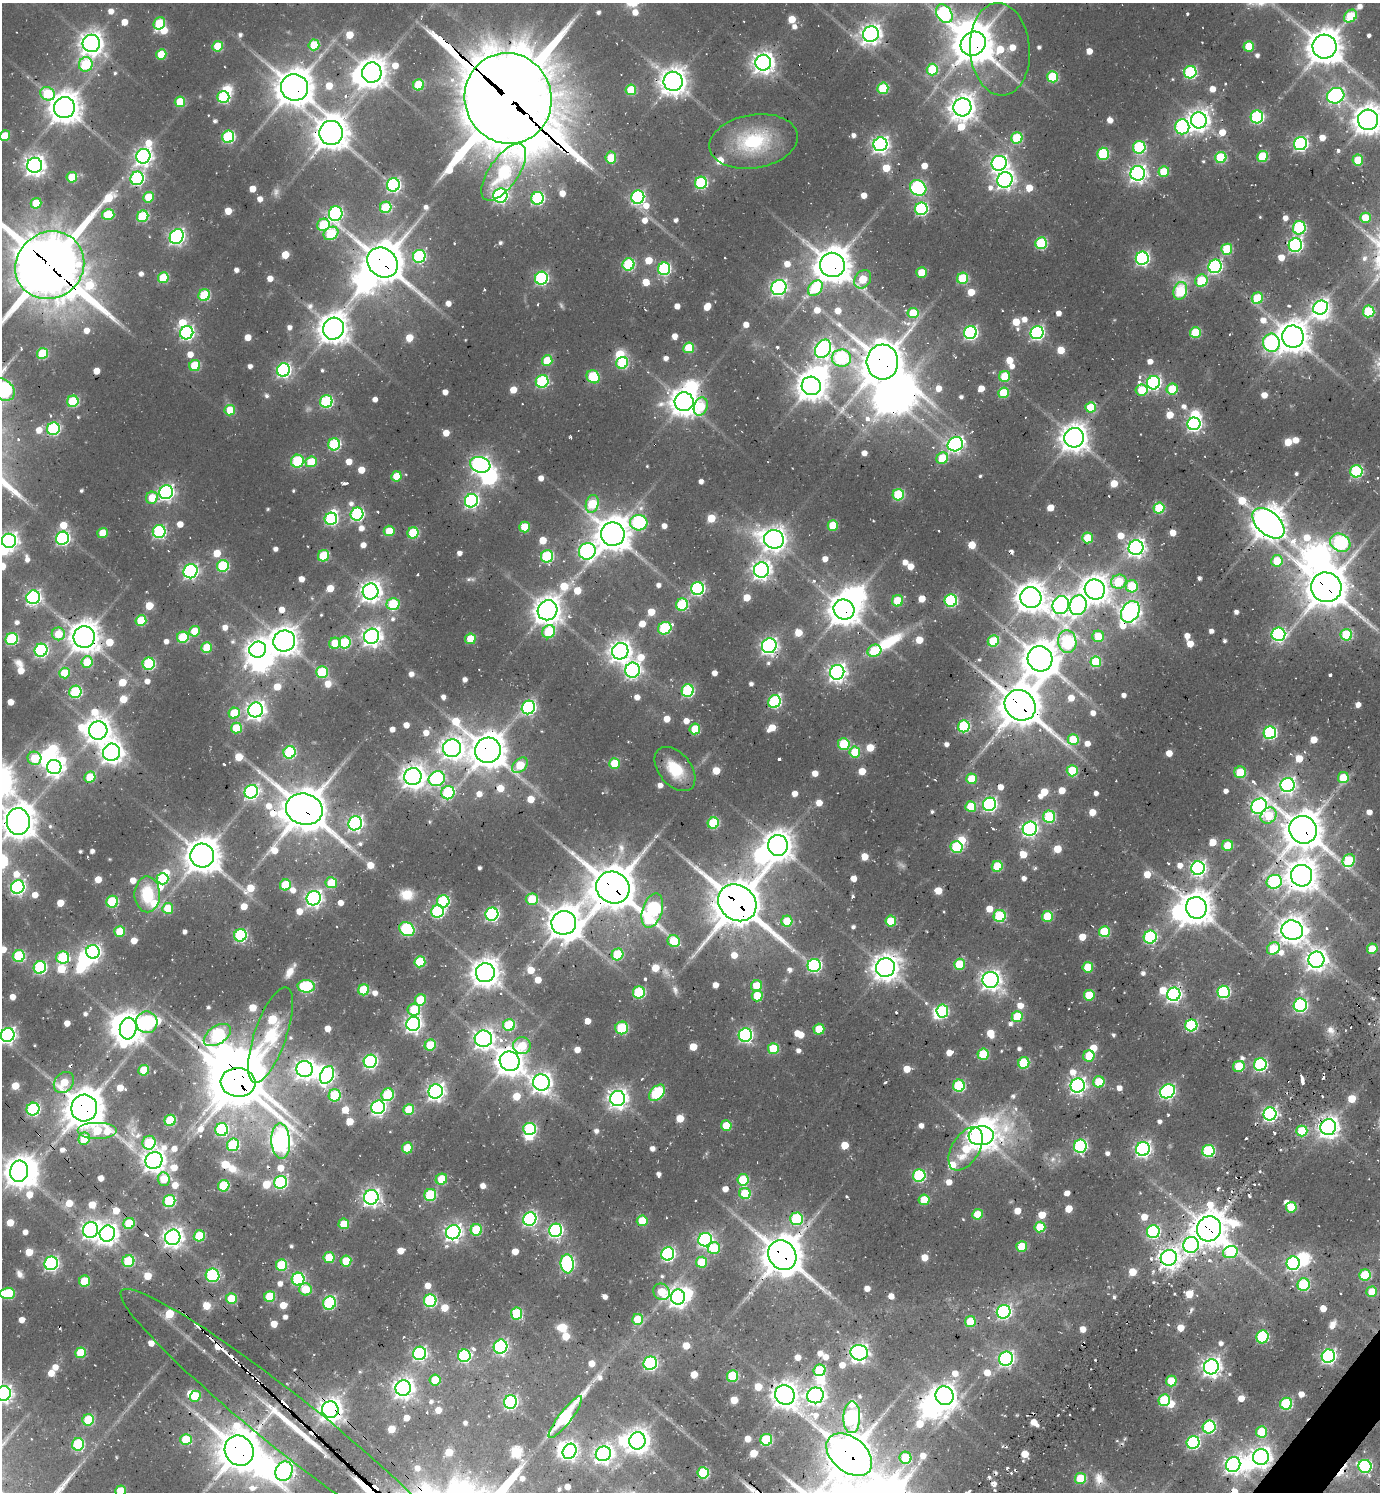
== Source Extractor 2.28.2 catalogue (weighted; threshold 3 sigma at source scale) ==
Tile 6 of 4 x 4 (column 2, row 2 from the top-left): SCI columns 1846-3223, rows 2979-4468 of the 6131 x 6100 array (HDU 1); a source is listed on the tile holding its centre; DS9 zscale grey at full resolution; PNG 1382 x 1494 px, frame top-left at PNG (2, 3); each listed source drawn as its Kron ellipse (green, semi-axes under 4 px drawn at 4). Shown black and unused: <1% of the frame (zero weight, under 2 of 3 exposures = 7% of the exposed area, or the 3 px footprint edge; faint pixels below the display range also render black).
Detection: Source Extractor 2.28.2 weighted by HDU 2 'WHT'; one run over the whole footprint, this tile lists its part. Background 0.0911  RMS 0.0093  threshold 0.0418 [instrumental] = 3 sigma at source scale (4.5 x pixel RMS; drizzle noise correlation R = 1.50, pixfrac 1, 0.05/0.05 arcsec/px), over >= 5 px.
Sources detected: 1061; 7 too faint to see at this stretch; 52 inside a brighter object's white glare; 22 cosmic-ray / hot-pixel residue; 1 long thin detection or spike segment (spike, bleed or trail) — neither listed nor drawn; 7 inside a brighter listed object's ellipse — not listed separately; of the other 972, all 500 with FLUX_AUTO >= 28.3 (the completeness limit of this list) listed and drawn (472 fainter detections not listed), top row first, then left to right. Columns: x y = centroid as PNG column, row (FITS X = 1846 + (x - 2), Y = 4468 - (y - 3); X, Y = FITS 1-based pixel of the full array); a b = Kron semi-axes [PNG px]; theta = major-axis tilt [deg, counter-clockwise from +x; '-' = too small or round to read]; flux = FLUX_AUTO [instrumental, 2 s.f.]
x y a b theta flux
944 14 10 7 -56 170
1350 16 7 5 45 47
159 23 6 5 - 61
871 34 8 7 - 640
91 43 8 8 - 880
973 44 13 11 37 2400
314 45 5 5 - 47
218 46 5 5 - 41
1249 46 5 5 - 35
1324 47 12 12 - 1900
1000 49 46 30 -85 79
161 54 5 5 - 34
763 63 8 8 - 710
86 64 7 7 - 82
932 70 6 5 - 61
372 72 10 9 - 1300
1190 72 6 6 - 120
1053 77 5 5 - 65
673 81 10 9 - 1200
418 85 5 5 - 50
295 87 13 13 - 2400
883 88 5 5 - 60
631 90 5 5 - 45
47 94 7 6 - 56
1336 96 9 7 24 260
223 97 6 6 - 100
508 98 45 43 -72 13000
180 102 5 5 - 39
962 107 9 9 - 1100
64 108 10 10 - 1600
1257 117 6 6 - 150
1199 120 8 8 - 770
1368 120 10 10 - 1300
1182 127 7 7 - 170
331 133 12 11 - 1700
5 136 5 5 - 29
228 137 6 6 - 120
1017 138 6 5 - 61
754 141 45 27 9 81
880 144 7 7 - 390
1300 144 7 6 - 230
1139 147 6 6 - 120
1103 154 6 5 - 77
143 156 7 7 - 460
1262 156 5 5 - 52
1221 157 5 5 - 66
611 158 6 5 - 34
1358 160 5 5 - 28
999 163 8 7 - 360
35 165 7 7 - 650
504 172 33 14 55 140
1164 172 5 5 - 37
1138 173 7 7 - 450
72 177 5 5 - 36
137 178 7 6 - 200
1005 180 8 7 - 450
701 183 6 6 - 120
393 185 7 6 - 220
918 188 8 7 - 190
500 196 7 7 - 260
148 197 5 5 - 31
638 197 7 6 - 180
538 198 6 6 - 140
36 203 5 5 - 29
386 207 6 5 - 71
921 209 6 6 - 160
108 214 6 5 - 50
336 214 7 6 - 210
143 216 6 5 - 74
1365 218 5 5 - 29
323 225 6 6 - 68
1299 228 7 6 - 110
331 233 8 6 33 75
177 236 8 6 55 310
1041 243 6 5 - 90
1295 245 7 6 - 240
1227 249 5 5 - 56
419 256 6 6 - 130
1142 258 6 6 - 210
383 262 16 14 -42 2800
628 264 6 6 - 100
50 265 35 33 37 6300
832 265 12 12 - 2100
1215 266 7 6 - 210
664 269 6 6 - 130
921 273 5 5 - 30
163 278 5 5 - 51
541 278 6 6 - 180
963 278 5 5 - 64
863 279 10 7 56 42
1201 281 6 6 - 56
779 288 8 7 - 270
815 288 8 6 49 65
1180 291 9 6 74 72
204 295 6 5 - 74
1257 298 6 5 - 53
1320 308 8 7 - 410
1369 311 6 5 - 72
913 313 5 5 - 39
333 329 11 10 - 1400
187 333 7 6 - 230
970 333 6 6 - 230
1037 333 7 6 - 230
1195 333 5 5 - 53
1293 337 11 10 - 1600
1271 343 9 8 - 240
689 348 5 5 - 42
823 349 10 7 57 430
42 353 5 5 - 61
841 358 9 8 - 110
547 361 5 5 - 37
882 362 17 16 - 2800
622 363 6 5 - 84
195 366 6 5 - 52
283 370 7 6 - 220
1005 376 5 5 - 39
593 377 7 6 - 76
542 381 6 6 - 120
1153 383 7 6 - 230
811 386 10 9 - 1300
1172 389 5 5 - 41
3 390 13 10 -43 310
1142 390 6 5 - 35
1003 393 5 5 - 47
73 401 6 5 - 79
326 401 6 6 - 120
684 402 9 9 - 1200
701 407 9 6 69 38
1091 407 5 5 - 35
230 410 5 5 - 29
1194 424 6 6 - 250
53 429 6 6 - 130
1074 438 10 9 - 1100
334 444 6 6 - 110
955 444 8 7 - 330
942 458 6 5 - 42
297 461 6 6 - 84
311 462 6 5 - 39
480 465 10 7 -18 430
1356 471 6 6 - 120
396 476 5 5 - 31
166 492 7 6 - 320
898 495 6 5 - 74
152 498 6 5 - 29
471 501 7 6 - 240
592 504 9 6 75 62
1159 508 5 5 - 61
357 514 6 6 - 170
331 519 6 6 - 150
639 523 8 8 - 130
1268 523 19 11 -42 1900
833 525 5 5 - 37
525 527 5 5 - 34
389 531 5 5 - 32
159 532 6 6 - 160
103 533 5 5 - 31
413 533 6 5 - 64
613 534 12 11 - 1800
62 538 7 6 - 200
1088 538 5 5 - 36
774 539 10 9 - 880
9 541 7 7 - 450
1340 543 10 8 -30 170
1136 548 7 7 - 450
587 551 8 8 - 310
324 556 6 5 - 47
547 556 6 6 - 98
1277 561 6 5 - 33
223 566 6 6 - 92
761 570 8 7 - 500
191 571 7 7 - 240
1119 582 8 7 - 58
1132 586 6 6 - 55
1326 587 15 15 - 2600
698 588 6 6 - 190
1095 590 10 10 - 1200
371 591 8 8 - 720
33 597 7 6 - 270
1031 597 10 10 - 1400
898 601 6 5 - 34
951 601 6 6 - 130
393 604 6 6 - 63
682 605 6 6 - 90
1061 605 9 8 - 490
1078 605 10 8 72 290
547 610 10 9 - 1200
844 610 10 10 - 1500
1130 612 11 8 59 580
141 620 5 5 - 47
665 628 7 6 - 95
195 631 5 5 - 28
549 632 7 6 - 61
58 634 6 6 - 29
1278 634 7 6 - 200
1346 635 6 6 - 62
372 636 8 7 - 580
1098 636 6 6 - 29
84 637 11 10 - 1500
183 637 6 5 - 67
12 639 6 6 - 110
470 639 5 5 - 34
284 641 11 10 - 1300
993 641 6 5 - 57
345 642 6 6 - 71
1067 642 11 9 -81 120
335 643 6 5 - 32
769 646 7 7 - 330
207 648 5 5 - 40
41 650 6 6 - 200
258 650 8 8 - 800
620 651 8 8 - 770
874 651 7 6 - 52
1040 659 13 12 - 2000
87 662 6 5 - 37
1096 662 5 5 - 52
149 664 6 6 - 100
632 670 7 7 - 310
322 672 6 6 - 69
837 672 7 7 - 490
64 673 5 5 - 37
688 691 6 6 - 120
75 692 6 6 - 92
774 702 7 6 - 120
1020 705 16 14 -42 3100
528 707 7 6 - 220
256 710 7 7 - 520
234 713 5 5 - 37
964 726 6 6 - 100
236 728 5 5 - 39
695 729 5 5 - 33
98 730 9 9 - 1100
1270 733 6 6 - 160
1073 739 5 5 - 34
844 744 6 6 - 55
452 748 9 9 - 740
488 750 13 12 - 2000
112 752 9 8 - 770
290 752 6 6 - 99
855 752 5 5 - 39
34 758 7 6 - 38
614 763 5 5 - 37
520 765 9 6 45 46
54 767 7 7 - 400
675 769 25 16 -50 36
1072 771 5 5 - 57
1240 772 6 5 - 37
413 776 9 8 - 920
90 777 6 5 - 38
1343 778 5 5 - 36
437 779 8 7 - 200
972 779 5 5 - 36
1287 785 7 7 - 310
251 792 7 6 - 240
448 793 7 6 - 100
989 804 7 6 - 240
1259 806 8 7 - 330
971 807 5 5 - 40
304 809 18 15 -14 3100
1269 815 9 7 46 40
1049 817 6 6 - 94
18 821 13 11 -87 1800
355 823 7 6 - 280
713 823 6 5 - 71
1030 829 7 7 - 290
1303 830 14 13 - 2400
778 845 10 10 - 1300
1228 846 5 5 - 30
957 847 6 6 - 83
202 855 12 12 - 2000
1349 860 7 6 - 59
997 866 5 5 - 47
1198 868 7 6 - 300
1302 876 11 10 - 1500
162 879 6 5 - 72
1274 882 7 7 - 140
331 883 5 5 - 43
285 885 5 5 - 51
18 887 7 6 - 240
613 888 17 15 -30 3500
147 894 18 12 -89 46
314 898 7 7 - 410
532 899 6 5 - 36
443 901 6 6 - 110
112 902 6 6 - 84
737 903 20 17 -38 3900
168 908 5 5 - 32
1196 908 11 10 - 1600
652 910 18 10 73 210
438 911 6 6 - 140
492 914 6 6 - 200
1000 916 6 6 - 90
1047 916 5 5 - 45
787 921 5 5 - 34
891 921 5 5 - 39
564 923 12 12 - 1800
407 929 8 6 -32 130
1292 930 11 9 -11 1100
120 931 5 5 - 41
1104 932 5 5 - 55
240 935 6 6 - 140
1150 937 6 6 - 140
674 941 6 5 - 44
1273 948 7 5 37 43
1372 949 5 5 - 33
93 952 7 6 - 310
617 954 6 5 - 61
19 956 6 6 - 92
63 957 6 6 - 77
1316 960 8 8 - 750
420 962 5 5 - 61
959 964 5 5 - 46
814 965 7 6 - 180
40 967 6 6 - 140
1088 967 5 5 - 35
885 968 10 9 - 1100
485 973 9 9 - 1300
991 980 8 8 - 580
306 986 9 6 -3 100
757 986 6 5 - 29
364 990 5 5 - 51
639 992 6 6 - 91
1223 992 6 6 - 140
1174 994 7 6 - 320
1089 995 5 5 - 40
757 996 5 5 - 33
420 1000 6 5 - 43
1300 1005 7 6 - 180
414 1009 6 6 - 44
942 1011 6 6 - 99
1017 1017 5 5 - 44
147 1022 11 10 - 150
413 1024 7 7 - 390
509 1025 6 6 - 72
1191 1025 6 6 - 120
128 1028 11 8 76 1300
622 1028 6 6 - 62
819 1029 5 5 - 35
8 1035 7 6 - 340
217 1035 15 9 34 150
270 1035 50 16 71 140
745 1035 7 6 - 210
483 1039 9 8 - 570
430 1045 6 5 - 40
522 1046 9 8 - 32
773 1049 5 5 - 42
983 1054 5 5 - 51
1089 1056 6 5 - 39
370 1061 7 6 - 220
510 1061 10 9 - 1300
1024 1063 6 5 - 71
1260 1065 6 6 - 160
1239 1066 6 5 - 35
305 1069 8 8 - 620
144 1070 5 5 - 35
327 1075 9 6 63 240
64 1082 11 9 51 32
238 1082 17 14 -6 3600
1099 1082 6 5 - 40
541 1083 8 8 - 660
1078 1085 7 7 - 380
959 1086 6 6 - 87
436 1091 7 7 - 440
1168 1091 8 6 34 240
657 1093 9 6 47 90
335 1095 6 6 - 67
388 1095 6 6 - 73
618 1099 8 7 - 560
378 1107 7 6 - 270
84 1108 13 13 - 2600
33 1109 6 6 - 150
409 1110 5 5 - 41
1270 1114 6 6 - 250
170 1120 6 5 - 72
726 1125 5 5 - 29
1328 1127 8 7 - 720
530 1129 6 6 - 120
222 1130 6 6 - 120
97 1131 20 8 0 57
1302 1131 5 5 - 53
981 1136 12 9 6 1400
84 1139 6 5 - 37
281 1141 18 9 -87 760
149 1143 7 6 - 67
233 1145 6 6 - 85
1080 1146 6 6 - 170
407 1148 5 5 - 30
966 1149 24 13 58 37
1143 1149 7 7 - 340
1208 1151 6 6 - 110
154 1160 9 8 - 860
19 1171 11 9 77 1300
919 1176 6 6 - 120
164 1179 7 6 - 29
441 1179 6 5 - 37
743 1180 6 5 - 49
281 1182 6 6 - 150
224 1186 6 5 - 68
745 1193 6 5 - 46
430 1195 6 6 - 91
371 1197 7 7 - 440
924 1200 5 5 - 33
169 1201 6 6 - 94
1291 1207 5 5 - 39
978 1214 5 5 - 31
530 1219 7 6 - 230
796 1219 6 6 - 85
642 1221 5 5 - 35
129 1223 6 5 - 54
344 1224 5 5 - 32
1040 1227 5 5 - 35
1209 1229 13 12 - 2000
91 1230 8 7 - 440
476 1230 6 5 - 58
556 1230 7 6 - 220
453 1232 7 7 - 440
1153 1232 6 6 - 160
107 1234 8 7 - 690
199 1236 5 5 - 61
173 1237 8 7 - 630
705 1240 7 6 - 240
1191 1245 8 7 - 290
1022 1246 5 5 - 35
714 1248 6 6 - 48
1230 1252 7 6 - 64
668 1254 6 6 - 200
782 1255 15 13 -55 2800
329 1258 5 5 - 40
1169 1258 8 7 - 640
128 1261 6 5 - 63
346 1261 5 5 - 38
701 1262 5 5 - 39
51 1263 7 6 - 230
1293 1263 7 6 - 210
567 1264 9 6 -84 200
282 1265 6 5 - 70
212 1275 7 6 - 140
1365 1275 6 5 - 54
298 1279 6 6 - 140
84 1281 5 5 - 39
1304 1285 6 6 - 88
305 1289 6 6 - 30
662 1292 9 7 -42 34
1372 1292 5 5 - 30
8 1293 7 5 1 69
270 1297 5 5 - 51
678 1297 7 7 - 620
231 1299 5 5 - 35
430 1301 6 6 - 120
329 1303 7 6 - 110
1004 1312 7 6 - 230
516 1313 6 5 - 76
638 1319 5 5 - 34
970 1322 5 5 - 35
1262 1337 6 6 - 110
500 1347 7 6 - 200
81 1353 5 5 - 42
419 1353 7 6 - 210
859 1353 8 7 - 490
464 1356 6 6 - 140
1328 1356 7 6 - 270
1006 1359 7 7 - 300
650 1363 7 6 - 190
1211 1367 7 7 - 580
820 1370 6 5 - 60
732 1376 6 5 - 67
435 1380 5 5 - 30
1171 1381 5 5 - 34
403 1388 8 7 - 610
3 1394 7 7 - 390
785 1395 10 9 - 1200
815 1395 8 7 - 510
195 1396 6 5 - 29
945 1396 9 8 - 830
1164 1400 6 5 - 73
510 1402 6 6 - 210
1286 1404 6 6 - 93
330 1410 8 8 - 920
565 1417 26 6 52 130
852 1417 16 8 89 260
88 1420 6 5 - 52
292 1426 218 27 -38 2400
1209 1427 6 6 - 130
1261 1432 6 5 - 37
186 1440 6 5 - 41
766 1440 6 5 - 80
637 1441 8 8 - 920
1193 1442 6 6 - 160
78 1444 6 6 - 96
239 1451 15 14 - 3200
570 1451 8 6 60 290
603 1454 8 7 - 550
849 1455 26 17 -40 3300
1261 1457 8 8 - 730
905 1458 6 6 - 47
1233 1464 8 7 - 420
1365 1466 6 6 - 160
284 1471 10 8 65 460
703 1473 6 5 - 86
1081 1478 5 5 - 45
120 1491 5 5 - 31
Overlapping masked pixels (flux is a lower limit): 36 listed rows (the first 20) at x y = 973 44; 673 81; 295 87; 508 98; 331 133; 383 262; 50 265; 832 265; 882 362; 1268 523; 1326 587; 844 610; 1130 612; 84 637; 1020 705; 488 750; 304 809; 1303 830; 1302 876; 613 888
Isophote crosses this tile's border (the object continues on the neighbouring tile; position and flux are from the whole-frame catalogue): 12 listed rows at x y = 1368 120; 5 136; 50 265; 3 390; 9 541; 18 821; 8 1035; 8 1293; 3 1394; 849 1455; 284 1471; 120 1491